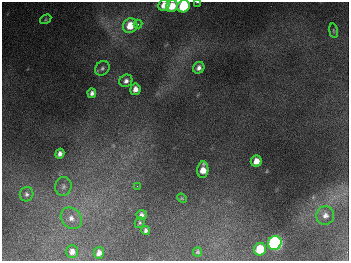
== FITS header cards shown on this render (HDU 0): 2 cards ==
NAXIS1  =                  347
NAXIS2  =                  259

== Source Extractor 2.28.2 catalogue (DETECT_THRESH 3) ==
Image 347 x 259 px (HDU 0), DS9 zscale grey, 1 PNG px = 1 image px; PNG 351 x 263 px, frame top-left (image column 1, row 259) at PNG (2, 2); each listed source drawn as its Kron ellipse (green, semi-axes under 4 px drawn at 4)
Background 672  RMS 50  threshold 150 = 3 sigma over >= 5 px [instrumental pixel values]
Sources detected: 30; all 30 listed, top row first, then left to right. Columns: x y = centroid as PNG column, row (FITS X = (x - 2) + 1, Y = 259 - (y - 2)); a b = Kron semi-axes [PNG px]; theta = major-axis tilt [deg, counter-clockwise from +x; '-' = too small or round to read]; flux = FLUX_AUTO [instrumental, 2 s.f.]
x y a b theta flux
198 2 3 2 - 2.7e+03
164 5 6 5 - 4.0e+04
172 6 6 5 - 6.3e+04
183 6 6 6 - 2.5e+05
46 19 6 4 32 3.8e+03
138 24 4 4 - 4.8e+03
130 26 7 7 - 8.0e+04
333 31 7 3 -81 4.4e+03
102 68 8 6 45 8.7e+03
199 68 6 5 - 1.4e+04
126 81 7 6 - 1.4e+04
135 89 5 5 - 2.3e+04
92 93 5 4 - 1.4e+04
60 154 5 4 - 1.5e+04
256 161 6 5 - 3.4e+04
203 170 8 5 85 4.2e+04
63 186 9 8 - 1.4e+04
137 186 3 2 - 2.0e+03
27 194 7 6 - 1.0e+04
182 198 5 4 - 3.7e+03
141 215 5 5 - 1.2e+04
325 215 9 9 - 1.8e+04
71 218 12 9 -47 2.9e+04
140 223 5 4 - 4.9e+03
146 230 4 4 - 9.0e+03
275 243 7 6 - 1.1e+06
260 249 6 6 - 1.2e+05
72 252 6 6 - 2.1e+04
198 252 4 4 - 5.5e+03
99 253 6 5 - 2.0e+04
At the frame edge (FLAGS 8, measured only in part): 3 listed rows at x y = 198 2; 164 5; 183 6